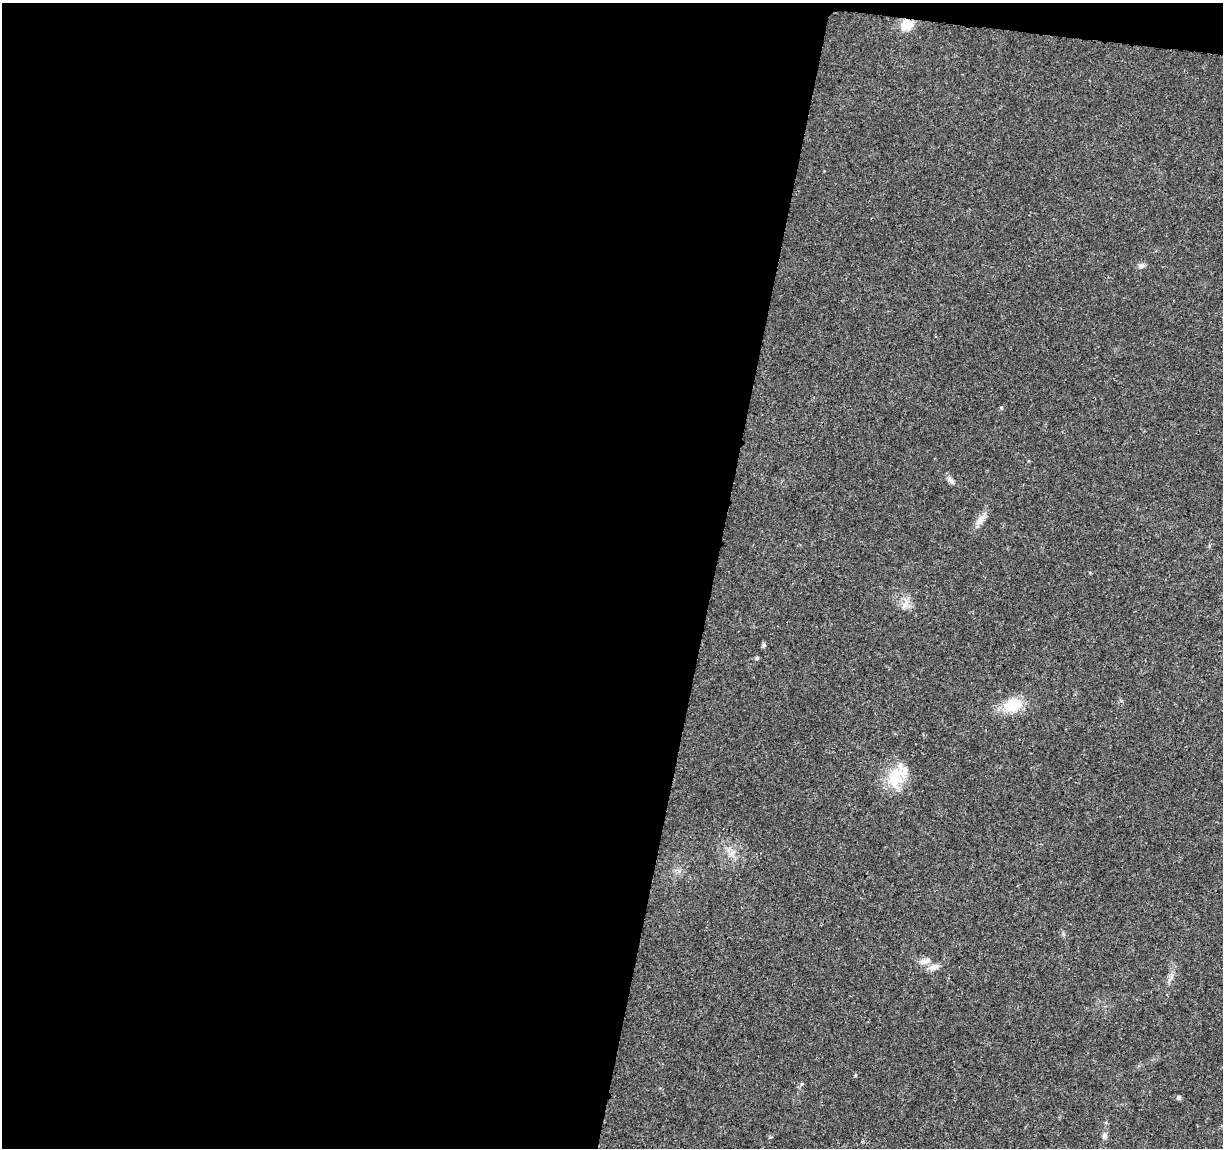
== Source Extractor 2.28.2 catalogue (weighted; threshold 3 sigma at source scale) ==
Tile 1 of 4 x 4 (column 1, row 1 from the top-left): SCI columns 5-1225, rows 3668-4813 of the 4896 x 5099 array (HDU 1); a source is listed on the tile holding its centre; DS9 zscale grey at full resolution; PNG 1225 x 1150 px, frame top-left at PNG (2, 3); no overlay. Shown black and unused: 59% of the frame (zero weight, under 3 of 4 exposures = <1% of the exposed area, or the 3 px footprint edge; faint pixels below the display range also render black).
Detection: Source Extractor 2.28.2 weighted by HDU 2 'WHT'; one run over the whole footprint, this tile lists its part. Background 0.0204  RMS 0.0029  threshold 0.0131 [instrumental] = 3 sigma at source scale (4.5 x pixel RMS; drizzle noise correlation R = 1.50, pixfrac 1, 0.0396/0.0396 arcsec/px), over >= 5 px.
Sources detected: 18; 1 inside a brighter listed object's ellipse — not listed separately; the other 17 listed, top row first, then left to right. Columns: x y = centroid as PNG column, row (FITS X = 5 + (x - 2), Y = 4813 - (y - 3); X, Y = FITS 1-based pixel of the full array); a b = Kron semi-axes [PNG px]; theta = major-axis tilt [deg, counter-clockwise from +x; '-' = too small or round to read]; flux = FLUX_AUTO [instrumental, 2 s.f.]
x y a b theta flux
907 25 13 11 28 5.3
1141 266 10 6 12 1.1
1001 408 5 4 - 0.34
950 480 15 5 -43 1.1
981 519 20 8 57 2.4
905 604 16 7 57 2
764 645 5 5 - 0.66
757 658 5 4 - 0.5
1013 705 23 15 17 8.7
895 777 35 19 70 9.6
732 853 9 6 36 1.3
925 961 16 8 17 1.8
934 967 14 8 21 1.8
1171 976 10 4 77 0.95
855 1075 4 4 - 0.33
1179 1098 5 5 - 0.81
1104 1135 10 6 72 1
Overlapping masked pixels (flux is a lower limit): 1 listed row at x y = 907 25
Unlisted compact peaks at least as high as the median listed source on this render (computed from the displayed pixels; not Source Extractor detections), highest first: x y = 802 1084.